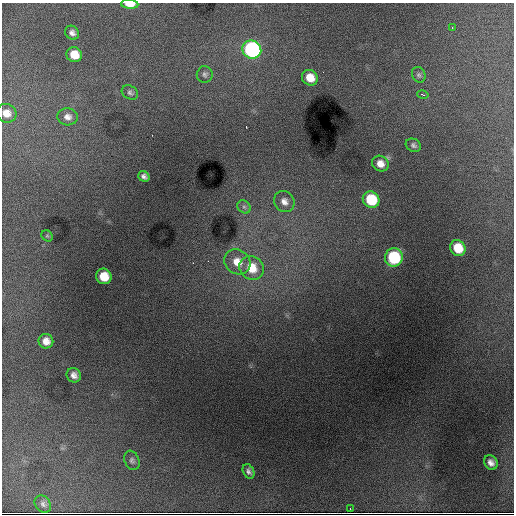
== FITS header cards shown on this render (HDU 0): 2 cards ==
NAXIS1  =                  512 / Axis length
NAXIS2  =                  512 / Axis length

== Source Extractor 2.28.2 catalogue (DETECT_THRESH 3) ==
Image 512 x 512 px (HDU 0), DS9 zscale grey, 1 PNG px = 1 image px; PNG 516 x 516 px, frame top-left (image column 1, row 512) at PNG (2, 3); each listed source drawn as its Kron ellipse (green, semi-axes under 4 px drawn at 4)
Background 16500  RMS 150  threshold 445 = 3 sigma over >= 5 px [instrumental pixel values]
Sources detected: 31; all 31 listed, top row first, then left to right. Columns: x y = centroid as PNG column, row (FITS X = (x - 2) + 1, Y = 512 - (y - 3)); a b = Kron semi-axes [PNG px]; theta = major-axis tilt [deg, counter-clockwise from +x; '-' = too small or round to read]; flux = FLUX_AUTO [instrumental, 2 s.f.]
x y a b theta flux
130 4 8 4 -4 1.2e+05
452 27 3 2 - 1.0e+04
72 33 7 6 - 4.2e+04
252 50 9 9 - 2.0e+06
74 55 8 7 - 1.6e+05
205 74 8 8 - 3.1e+04
419 75 8 6 -63 2.7e+04
310 78 8 7 - 1.6e+05
130 92 9 6 -30 2.8e+04
423 94 6 3 -12 1.1e+04
6 113 10 9 - 9.4e+04
67 117 10 8 -5 6.1e+04
413 145 8 6 -28 3.0e+04
380 164 8 7 - 9.2e+04
144 176 6 5 - 3.5e+04
371 200 8 8 - 4.3e+05
284 202 11 9 -55 7.2e+04
244 207 7 6 - 2.5e+04
47 236 6 5 - 1.5e+04
458 248 8 7 - 2.2e+05
394 257 9 9 - 7.3e+05
237 262 14 12 -35 1.6e+05
251 268 13 11 -43 2.4e+05
104 276 8 7 - 2.0e+05
46 341 7 7 - 8.1e+04
74 375 7 7 - 5.5e+04
132 460 10 7 -68 3.1e+04
491 463 8 6 -57 5.5e+04
249 471 8 5 -63 3.4e+04
43 504 9 7 -51 3.3e+04
350 509 2 2 - 6.1e+03
At the frame edge (FLAGS 8, measured only in part): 2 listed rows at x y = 130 4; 6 113